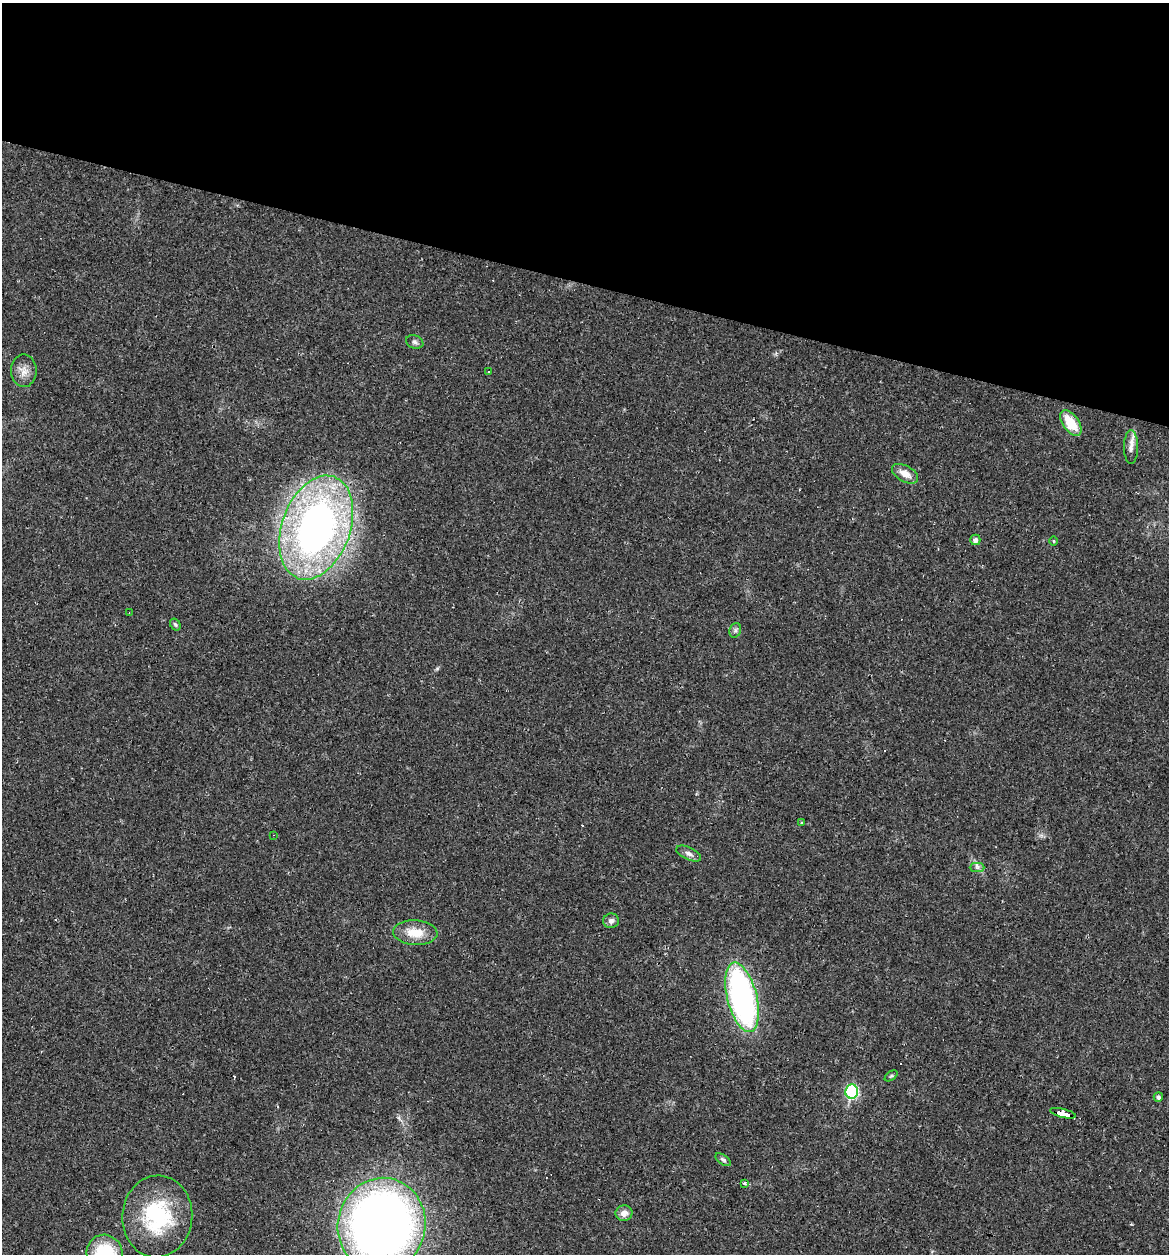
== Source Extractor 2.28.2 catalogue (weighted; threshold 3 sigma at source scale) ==
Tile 2 of 4 x 4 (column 2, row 1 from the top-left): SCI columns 1444-2610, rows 3827-5078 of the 5079 x 5086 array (HDU 1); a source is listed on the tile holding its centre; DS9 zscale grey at full resolution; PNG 1171 x 1256 px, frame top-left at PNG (2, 3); each listed source drawn as its Kron ellipse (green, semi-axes under 4 px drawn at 4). Shown black and unused: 22% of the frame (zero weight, under 2 of 3 exposures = <1% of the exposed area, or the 3 px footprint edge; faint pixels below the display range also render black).
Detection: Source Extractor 2.28.2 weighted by HDU 2 'WHT'; one run over the whole footprint, this tile lists its part. Background 0.0227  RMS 0.0044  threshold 0.0197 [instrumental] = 3 sigma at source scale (4.5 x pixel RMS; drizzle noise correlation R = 1.50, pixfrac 1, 0.05/0.05 arcsec/px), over >= 5 px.
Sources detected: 33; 4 cosmic-ray / hot-pixel residue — neither listed nor drawn; the other 29 listed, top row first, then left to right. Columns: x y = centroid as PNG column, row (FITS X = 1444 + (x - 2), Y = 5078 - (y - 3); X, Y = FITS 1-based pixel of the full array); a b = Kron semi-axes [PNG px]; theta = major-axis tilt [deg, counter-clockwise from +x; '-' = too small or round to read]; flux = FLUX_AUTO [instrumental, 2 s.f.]
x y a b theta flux
415 342 9 6 -21 1.2
24 371 16 13 89 4
488 372 3 2 - 0.38
1071 423 14 8 -54 12
1131 447 17 7 90 2.9
905 474 14 8 -30 4.4
316 528 54 34 70 210
975 540 5 5 - 1.7
1054 541 5 3 - 0.43
129 613 2 2 - 0.33
175 624 6 5 - 0.76
735 630 7 5 70 0.97
801 822 3 3 - 0.67
273 835 3 2 - 0.29
689 853 13 6 -24 2.1
977 867 7 4 0 1.2
611 921 8 7 - 1.8
415 933 22 12 -3 8.9
742 997 36 15 -76 130
891 1076 7 4 36 0.57
852 1091 7 6 - 40
1158 1097 5 4 - 1.2
1063 1113 13 3 -14 83
723 1160 9 4 -36 0.99
745 1183 4 3 - 0.77
624 1213 8 8 - 2.9
157 1216 41 35 86 41
382 1225 47 44 77 410
105 1254 19 18 - 28
Overlapping masked pixels (flux is a lower limit): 1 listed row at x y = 1063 1113
Isophote crosses this tile's border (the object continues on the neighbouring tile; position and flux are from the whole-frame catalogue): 2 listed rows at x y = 382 1225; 105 1254